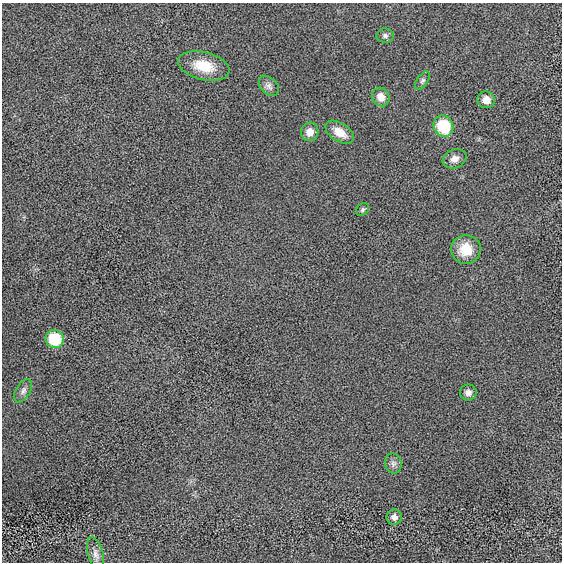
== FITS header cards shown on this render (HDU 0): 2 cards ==
NAXIS1  =                  560 / length of data axis 1
NAXIS2  =                  560 / length of data axis 2

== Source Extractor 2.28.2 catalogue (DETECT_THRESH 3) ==
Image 560 x 560 px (HDU 0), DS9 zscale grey, 1 PNG px = 1 image px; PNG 564 x 564 px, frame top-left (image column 1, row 560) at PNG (2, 3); each listed source drawn as its Kron ellipse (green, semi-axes under 4 px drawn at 4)
Background 5.02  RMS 140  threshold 408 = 3 sigma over >= 5 px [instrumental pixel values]
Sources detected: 18; all 18 listed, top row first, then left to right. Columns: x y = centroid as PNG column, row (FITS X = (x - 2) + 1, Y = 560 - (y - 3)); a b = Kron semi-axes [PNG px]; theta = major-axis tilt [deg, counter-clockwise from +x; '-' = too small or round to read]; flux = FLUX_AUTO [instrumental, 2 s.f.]
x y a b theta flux
385 36 8 7 - 30000
204 66 26 13 -14 240000
422 81 10 5 58 24000
269 86 12 8 -45 44000
381 97 9 8 - 82000
486 100 8 8 - 79000
443 126 11 9 -60 430000
310 132 9 8 - 76000
340 132 16 9 -33 110000
455 159 12 9 22 64000
363 209 7 5 48 20000
466 249 15 14 - 190000
55 339 9 9 - 380000
23 391 13 7 60 41000
468 393 8 8 - 48000
393 464 10 8 -78 39000
394 517 7 7 - 47000
95 554 17 7 -75 54000